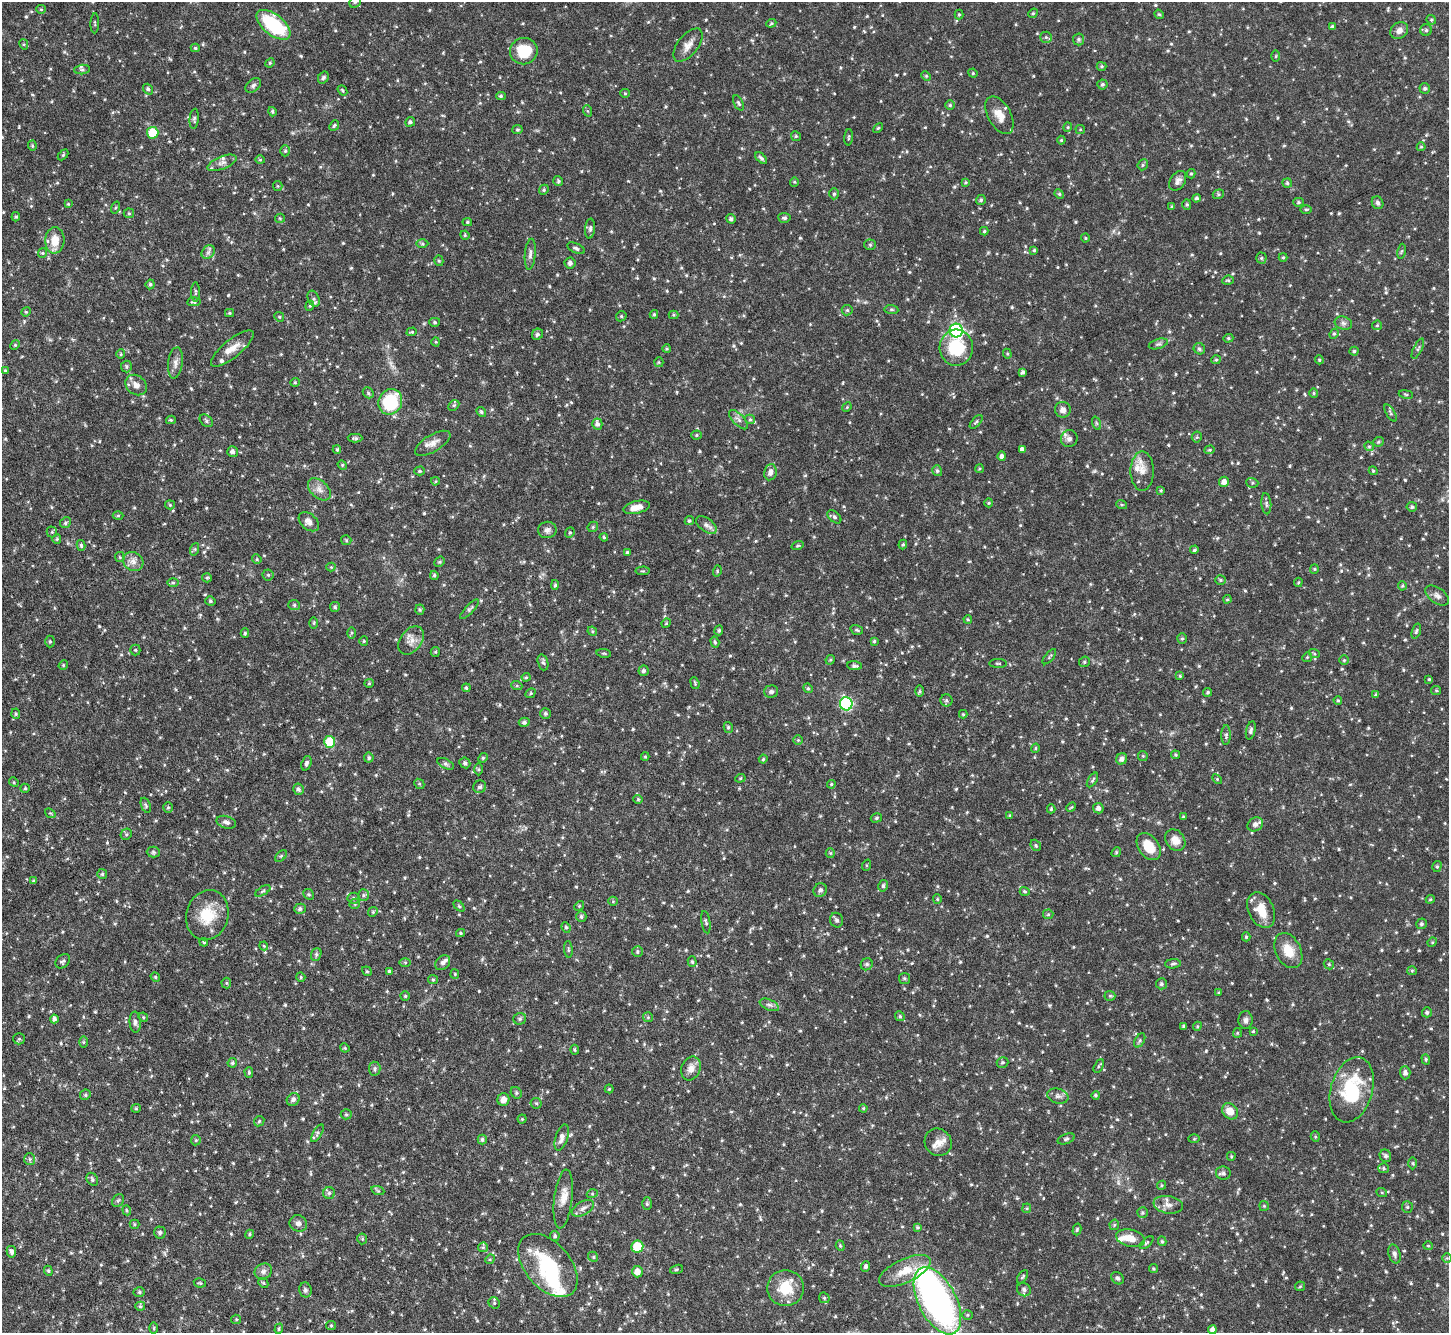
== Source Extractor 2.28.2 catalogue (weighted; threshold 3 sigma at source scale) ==
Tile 7 of 4 x 4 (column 3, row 2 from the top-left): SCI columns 2898-4344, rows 2962-4292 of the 5793 x 5782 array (HDU 1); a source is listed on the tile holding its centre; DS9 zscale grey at full resolution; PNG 1451 x 1335 px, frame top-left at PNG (2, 2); each listed source drawn as its Kron ellipse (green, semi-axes under 4 px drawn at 4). Nothing masked; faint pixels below the display range render black.
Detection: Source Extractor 2.28.2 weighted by HDU 2 'WHT'; one run over the whole footprint, this tile lists its part. Background 0.0966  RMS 0.0043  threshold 0.0174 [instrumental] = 3 sigma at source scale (4.09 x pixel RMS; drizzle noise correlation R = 1.36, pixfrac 0.8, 0.05/0.05 arcsec/px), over >= 5 px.
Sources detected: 788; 2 inside a brighter object's white glare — neither listed nor drawn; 16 inside a brighter listed object's ellipse — not listed separately; of the other 770, all 500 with FLUX_AUTO >= 0.44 (the completeness limit of this list) listed and drawn (270 fainter detections not listed), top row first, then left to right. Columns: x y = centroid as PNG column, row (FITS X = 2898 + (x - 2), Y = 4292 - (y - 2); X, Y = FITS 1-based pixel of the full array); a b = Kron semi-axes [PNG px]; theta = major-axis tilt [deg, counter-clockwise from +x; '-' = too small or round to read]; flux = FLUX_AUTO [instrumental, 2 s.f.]
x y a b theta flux
355 2 6 5 - 0.66
41 9 5 4 - 0.49
1033 13 5 4 - 0.52
959 14 5 4 - 0.48
1159 14 5 4 - 0.54
1431 20 5 4 - 0.53
95 23 10 3 88 0.52
771 23 5 4 - 0.49
273 25 20 10 -39 28
1332 26 4 4 - 0.63
1426 30 6 5 - 0.75
1399 31 9 8 - 2.3
1046 37 6 5 - 0.86
1079 39 6 5 - 0.79
24 44 5 4 - 0.45
688 45 19 10 52 3.4
195 48 4 4 - 0.53
524 51 14 13 - 12
1276 56 6 4 89 0.47
270 63 5 4 - 0.48
1102 66 5 4 - 0.54
82 70 8 4 6 0.82
973 73 5 4 - 0.5
926 76 5 4 - 0.51
323 78 6 5 - 0.79
1102 84 5 5 - 0.78
253 85 9 6 41 1.2
1425 88 5 5 - 0.87
148 89 5 4 - 0.86
342 90 5 3 - 0.47
625 93 5 4 - 0.5
501 96 5 4 - 0.64
738 103 8 4 -64 0.69
950 105 5 5 - 0.6
588 111 6 3 -70 0.46
272 112 5 4 - 0.56
999 115 20 11 -61 4.8
194 119 10 4 84 0.86
410 122 5 4 - 0.99
334 125 6 4 49 0.69
1068 127 4 4 - 0.45
878 128 6 3 44 0.45
1080 129 5 4 - 0.44
517 130 5 4 - 0.59
153 133 6 5 - 14
796 136 5 4 - 0.58
849 137 8 3 85 0.5
1061 140 4 4 - 0.49
32 146 5 4 - 0.59
1421 147 4 4 - 0.47
285 151 5 4 - 0.66
63 155 6 4 46 0.57
761 158 7 4 -44 0.86
260 160 4 4 - 0.45
222 163 15 6 22 2.2
1143 165 6 5 - 0.65
1191 174 4 4 - 0.61
558 181 5 5 - 0.66
1178 181 11 7 58 1.8
794 182 4 4 - 0.44
966 182 4 3 - 0.47
1287 183 5 4 - 0.62
278 186 5 4 - 0.46
544 190 5 4 - 0.61
834 194 5 4 - 0.62
1059 194 5 4 - 0.58
1218 194 6 4 21 0.58
1197 198 4 4 - 0.88
981 200 5 5 - 0.66
1298 202 5 4 - 0.59
1378 203 6 5 - 1
68 204 4 4 - 0.45
1187 204 5 4 - 0.61
1172 206 4 3 - 0.44
116 208 6 3 71 0.45
1306 209 6 4 0 0.48
129 213 5 5 - 0.51
16 217 5 4 - 0.5
280 218 5 4 - 0.5
784 218 6 5 - 0.91
731 219 5 4 - 0.92
467 222 5 4 - 0.58
590 229 10 5 86 1
984 231 4 4 - 0.54
465 235 5 4 - 0.51
1085 238 4 4 - 0.44
55 240 13 9 86 6
422 244 6 4 -1 0.62
870 245 5 5 - 0.62
576 248 9 5 -25 0.99
1034 250 4 4 - 0.52
1401 251 7 4 80 0.57
208 252 7 6 - 1.1
42 253 4 4 - 0.49
530 254 15 5 85 1.6
1283 257 4 4 - 0.48
1261 258 5 5 - 0.65
439 261 5 4 - 0.56
570 263 5 5 - 1.3
1228 280 6 4 6 0.57
150 284 5 4 - 0.8
196 292 10 3 90 0.66
314 299 8 5 -67 1.1
194 302 7 4 4 0.78
310 306 5 4 - 0.54
891 309 7 4 -6 0.65
847 310 5 5 - 0.67
26 312 5 4 - 0.47
229 313 4 4 - 0.5
654 314 4 3 - 0.56
673 315 5 4 - 0.5
621 316 5 5 - 0.54
279 317 5 4 - 0.53
435 322 5 4 - 0.62
1343 323 9 6 -17 1.2
1377 325 5 4 - 0.49
956 331 7 6 - 72
412 332 5 4 - 0.5
537 334 6 5 - 0.92
1334 334 5 4 - 0.55
1228 338 5 4 - 0.52
436 342 4 4 - 0.48
1158 344 10 5 17 0.96
15 345 5 4 - 0.46
956 348 18 16 87 18
232 349 26 9 39 4.6
667 349 4 3 - 0.48
1199 349 6 5 - 0.98
1418 349 11 3 64 0.74
1354 351 4 4 - 0.64
121 354 5 4 - 0.48
1007 354 5 4 - 0.45
1216 360 5 4 - 0.52
1319 360 4 3 - 0.46
659 362 5 4 - 0.44
175 363 16 7 83 2.2
126 367 6 5 - 0.74
5 370 4 3 - 0.46
1023 372 4 3 - 1.1
295 382 4 4 - 0.45
136 385 11 9 -39 3
368 393 6 5 - 0.63
1314 393 5 4 - 0.5
1406 394 7 3 -9 0.47
390 402 13 11 61 24
454 405 6 4 44 0.58
847 407 5 4 - 0.45
1063 410 8 8 - 2.1
481 412 5 4 - 0.69
1390 413 9 4 -59 0.81
750 419 5 4 - 0.59
171 420 5 4 - 0.53
738 420 12 5 -45 1.6
206 421 7 5 -41 0.89
976 422 8 4 49 0.71
1096 423 7 4 -71 0.63
597 424 5 5 - 1.3
697 435 5 4 - 0.53
1197 437 5 5 - 0.58
355 438 7 4 -1 0.8
1069 439 8 8 - 1.8
1378 442 5 4 - 0.62
433 443 20 8 31 3.2
1369 446 5 4 - 0.55
1022 449 4 4 - 1.2
337 450 4 4 - 0.56
1210 450 5 4 - 0.48
233 451 5 5 - 1.4
1002 456 4 4 - 1.2
342 465 5 4 - 0.48
979 469 4 4 - 0.48
420 471 5 4 - 0.51
937 471 5 5 - 0.72
1142 471 20 11 -90 4.1
1373 471 4 4 - 0.48
770 472 8 6 81 2
435 481 4 4 - 0.44
1224 482 5 5 - 2.2
1252 483 6 5 - 0.6
319 489 13 8 -43 2.7
1161 490 4 3 - 0.45
989 503 4 4 - 0.51
1266 504 10 5 -85 0.91
170 505 5 4 - 0.5
1122 505 5 3 - 0.49
636 507 13 6 12 3.5
1412 507 5 4 - 0.85
118 515 5 3 - 0.45
834 517 8 5 -44 0.87
689 521 5 4 - 0.62
309 522 12 7 -41 2.3
65 523 6 5 - 0.81
706 525 12 6 -36 1.8
593 527 6 5 - 0.63
547 530 9 8 - 1.6
52 532 5 5 - 0.59
570 533 5 4 - 0.62
604 537 4 3 - 0.51
57 539 5 4 - 0.5
346 540 5 5 - 0.56
81 545 5 4 - 0.69
903 545 5 4 - 0.57
798 546 6 4 18 0.52
195 549 6 4 71 0.57
1194 550 4 3 - 0.71
627 552 4 3 - 0.55
120 557 5 4 - 0.47
257 559 5 4 - 0.51
133 561 10 9 - 2.6
440 562 5 4 - 0.6
331 567 4 4 - 0.44
1314 569 5 4 - 0.46
643 571 7 3 4 0.45
717 571 6 3 74 0.44
268 575 5 5 - 0.64
434 575 4 3 - 0.61
207 578 5 4 - 0.57
1221 580 5 4 - 0.6
173 582 6 4 0 0.65
1298 582 5 3 - 0.45
555 585 5 4 - 0.68
1402 586 4 4 - 0.49
1437 595 13 7 -35 1.8
1227 599 4 3 - 0.48
210 601 5 4 - 0.68
294 605 6 5 - 0.7
335 607 5 5 - 0.72
470 609 12 4 47 0.93
420 610 5 4 - 0.57
968 619 4 3 - 0.45
314 623 5 3 - 0.5
666 623 5 4 - 0.45
719 630 5 4 - 0.64
857 630 6 4 -18 0.62
592 631 5 4 - 0.49
1416 631 8 4 71 0.73
245 633 5 4 - 0.58
352 633 6 4 88 0.55
1182 638 5 4 - 0.56
411 640 16 10 53 3.3
50 641 6 4 -90 0.62
364 641 5 4 - 0.46
874 641 4 4 - 0.57
715 642 6 4 -73 0.6
135 650 5 5 - 0.54
435 652 5 4 - 0.52
604 653 7 3 -9 0.49
1314 653 5 3 - 0.5
1049 657 9 3 50 0.6
1307 657 5 4 - 0.52
830 660 5 4 - 0.45
1344 660 4 4 - 0.51
543 662 8 5 -72 0.85
1084 662 5 5 - 0.7
998 663 9 3 -1 0.54
63 665 5 4 - 0.5
854 666 7 4 -5 1.1
644 671 5 5 - 1
1180 676 4 4 - 0.46
526 677 4 4 - 0.5
1429 679 3 3 - 0.48
369 683 5 4 - 0.45
695 683 6 3 -70 0.51
517 686 5 3 - 0.46
466 688 4 4 - 0.59
808 688 5 4 - 0.57
1436 690 5 4 - 0.49
771 691 7 6 - 0.96
920 691 6 4 -90 0.63
1208 692 4 4 - 0.57
531 693 5 4 - 0.55
1376 695 4 4 - 0.76
946 700 6 6 - 0.78
1338 700 4 3 - 0.54
846 704 6 6 - 50
16 714 5 4 - 0.54
545 714 5 5 - 0.74
963 714 4 4 - 0.5
524 722 5 4 - 1.1
728 727 5 4 - 0.69
1251 730 9 4 76 1.1
1226 735 10 4 89 0.92
798 740 5 5 - 0.57
330 742 6 5 - 16
1035 748 5 4 - 0.52
1175 755 4 4 - 0.53
1143 756 5 5 - 0.48
645 757 4 4 - 0.47
369 758 5 5 - 0.88
483 758 5 4 - 0.59
763 759 4 4 - 0.53
1122 759 6 5 - 1.6
306 763 7 5 70 1
465 763 6 5 - 0.89
446 764 9 5 -27 0.84
479 769 6 4 -89 0.54
740 778 5 4 - 0.51
1217 779 6 4 -46 0.47
1092 780 8 4 57 0.73
14 782 5 4 - 0.45
419 784 5 4 - 0.51
831 784 4 3 - 0.44
480 787 7 6 - 1.2
25 788 5 4 - 0.56
298 789 5 5 - 1.1
638 799 4 4 - 0.47
146 805 8 4 -70 0.73
168 807 5 4 - 0.6
1071 807 5 4 - 0.46
1098 808 5 5 - 1.5
1051 809 4 3 - 0.48
50 813 6 4 -41 0.48
1010 815 4 4 - 0.45
1183 817 3 3 - 0.5
876 818 6 4 17 0.66
226 822 10 6 -16 1.3
1255 824 8 6 30 1.9
126 834 6 5 - 0.66
1175 840 11 9 -51 3.9
1036 845 6 5 - 0.6
1149 846 15 10 -53 8.2
153 852 6 5 - 0.78
1116 852 5 4 - 0.53
830 853 5 4 - 0.46
281 856 7 4 45 0.6
867 865 6 4 72 0.44
1437 866 5 4 - 0.67
102 874 5 5 - 0.65
34 881 4 3 - 0.47
883 886 6 4 77 0.87
820 890 7 6 - 1.4
263 891 8 3 33 0.61
1025 891 5 4 - 0.58
309 894 6 5 - 0.57
363 895 6 5 - 0.81
354 898 6 5 - 0.94
937 899 5 4 - 0.5
1430 899 4 4 - 0.45
613 901 5 4 - 0.46
355 904 6 4 47 0.59
459 906 6 4 -45 0.56
579 906 5 4 - 0.49
300 909 6 5 - 0.95
1261 910 19 12 -64 7.8
373 912 5 4 - 0.53
1048 914 5 5 - 0.61
207 915 25 20 74 12
581 916 5 5 - 0.82
836 920 7 6 - 0.97
706 922 11 4 -81 0.72
1421 924 5 5 - 0.85
566 927 5 4 - 0.63
461 933 4 4 - 0.55
1246 937 4 4 - 0.57
204 942 4 3 - 0.54
1432 942 5 4 - 0.47
264 946 4 4 - 0.45
568 949 8 3 -85 0.53
1288 951 19 12 -63 6.7
637 952 5 5 - 0.67
316 954 6 5 - 0.74
63 961 8 6 41 0.96
692 961 5 4 - 0.71
405 962 5 4 - 0.49
443 963 8 6 44 1.8
867 964 6 5 - 0.89
1173 964 8 4 6 0.8
1329 964 5 4 - 0.59
367 971 5 4 - 0.59
389 971 4 4 - 0.58
1412 971 5 4 - 0.52
455 974 5 4 - 0.45
155 977 5 4 - 0.53
301 977 5 4 - 0.55
904 978 5 5 - 0.7
433 980 5 4 - 0.52
226 983 5 5 - 0.55
1161 984 5 5 - 0.83
1219 993 4 3 - 0.44
405 996 4 4 - 0.51
1110 996 5 5 - 0.58
769 1005 10 5 -24 1.2
1427 1012 5 5 - 0.87
900 1016 5 4 - 0.65
143 1017 5 4 - 0.44
648 1017 5 5 - 0.54
54 1019 4 4 - 1.2
520 1019 6 5 - 0.86
1246 1020 9 7 87 1.3
135 1022 10 5 -86 1.3
1184 1026 3 3 - 0.59
1197 1026 5 4 - 0.51
1253 1031 4 4 - 0.5
1237 1033 5 4 - 0.48
19 1039 6 5 - 0.65
1140 1040 8 4 60 0.71
84 1042 6 4 -90 0.55
345 1048 5 4 - 0.48
575 1050 5 3 - 0.55
1426 1059 5 4 - 0.58
1002 1062 6 5 - 0.75
232 1063 5 4 - 0.69
1099 1066 7 4 63 0.54
691 1068 12 9 66 3.2
375 1069 7 5 -84 0.84
249 1072 5 4 - 0.57
1405 1073 6 5 - 1.4
609 1089 4 4 - 0.51
1352 1090 33 21 74 24
516 1093 6 5 - 0.7
85 1095 5 5 - 0.71
1096 1095 4 4 - 0.62
1058 1096 11 7 -15 1.5
293 1099 7 6 - 1.4
503 1099 6 6 - 2.8
536 1103 6 5 - 0.68
136 1108 5 4 - 0.46
863 1108 4 4 - 0.51
1230 1111 9 7 -45 4.8
346 1114 5 5 - 0.62
522 1119 4 4 - 0.48
259 1121 6 4 46 0.62
317 1133 10 4 60 0.78
562 1137 13 6 73 2.3
1315 1137 5 4 - 0.5
482 1139 5 4 - 0.91
1066 1139 9 5 20 0.86
1194 1139 6 4 1 0.47
196 1140 5 5 - 0.52
938 1142 14 13 - 3.7
1231 1156 4 3 - 0.46
1385 1156 6 5 - 0.88
30 1159 6 5 - 0.84
1413 1163 6 4 -89 0.46
1384 1168 5 5 - 0.63
1223 1173 7 6 - 1.2
92 1179 7 5 -57 0.79
1161 1185 5 4 - 0.49
378 1191 6 4 -19 0.6
329 1193 6 6 - 0.9
1382 1193 5 3 - 0.44
592 1194 5 3 - 0.46
563 1199 29 9 83 4.7
118 1201 7 5 52 0.76
647 1204 6 5 - 0.63
1168 1205 15 8 -9 2.7
1264 1206 5 4 - 0.51
1407 1207 6 5 - 0.65
583 1208 12 6 30 1.7
1027 1208 5 4 - 0.48
127 1210 5 4 - 0.51
1142 1213 5 5 - 0.7
298 1223 9 8 - 1.6
134 1224 5 4 - 0.5
1114 1225 5 5 - 0.59
918 1227 4 4 - 0.59
1077 1229 6 4 74 0.6
160 1233 6 6 - 0.96
249 1234 5 4 - 0.52
555 1236 5 5 - 0.69
1130 1238 15 8 -13 4.9
362 1239 5 5 - 0.51
1162 1241 5 4 - 0.6
1147 1243 8 4 41 0.65
840 1246 5 4 - 0.48
1428 1246 5 4 - 0.45
483 1247 5 4 - 0.61
637 1247 6 6 - 14
11 1252 6 4 -78 1.3
1394 1254 9 6 -74 1.3
593 1257 5 4 - 0.56
1447 1258 5 5 - 0.5
490 1259 5 4 - 0.45
548 1265 37 22 -49 26
866 1266 5 4 - 0.98
1153 1268 4 4 - 0.61
676 1269 7 4 19 0.58
48 1271 5 4 - 0.54
263 1271 9 7 30 1.6
905 1271 28 12 25 8.5
637 1272 6 5 - 3.2
1022 1277 7 4 55 0.67
1118 1278 7 5 -46 0.85
200 1283 6 4 -11 0.5
263 1283 5 4 - 0.49
1300 1286 5 4 - 0.51
785 1288 18 18 - 12
305 1290 7 6 - 1.2
1024 1290 7 6 - 1.4
139 1292 6 5 - 0.65
824 1298 6 5 - 0.58
937 1301 36 19 -63 140
494 1303 6 5 - 0.66
140 1306 5 4 - 0.6
967 1315 5 4 - 0.55
236 1319 5 4 - 0.51
331 1325 5 4 - 0.54
154 1328 6 4 -90 0.47
279 1329 5 4 - 0.55
1212 1330 4 4 - 1.7
Isophote crosses this tile's border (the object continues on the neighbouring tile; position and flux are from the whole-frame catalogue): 1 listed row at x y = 355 2